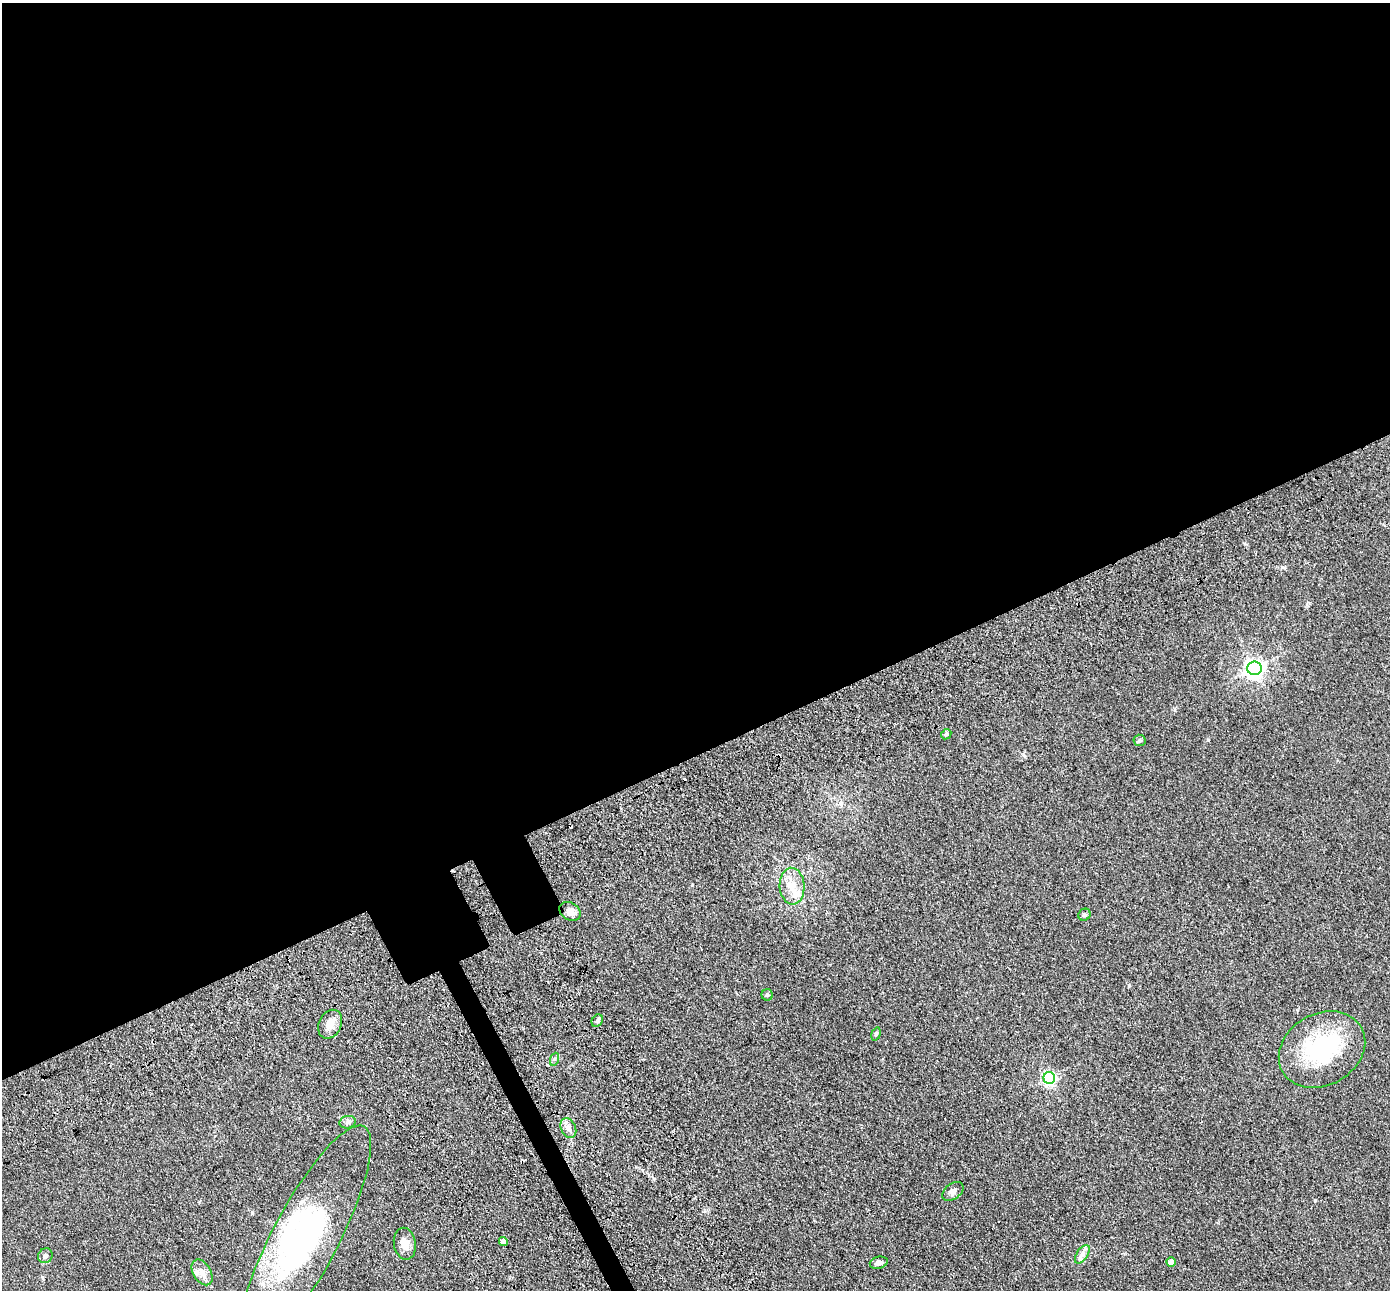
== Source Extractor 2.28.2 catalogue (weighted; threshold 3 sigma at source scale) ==
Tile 2 of 4 x 4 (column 2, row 1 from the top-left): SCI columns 1588-2975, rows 4342-5629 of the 5945 x 5933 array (HDU 1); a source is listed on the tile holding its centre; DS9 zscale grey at full resolution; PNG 1392 x 1292 px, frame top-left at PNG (2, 3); each listed source drawn as its Kron ellipse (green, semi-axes under 4 px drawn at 4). Shown black and unused: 60% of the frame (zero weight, under 3 of 4 exposures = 11% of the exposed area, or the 3 px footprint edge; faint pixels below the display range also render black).
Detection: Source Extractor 2.28.2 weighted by HDU 2 'WHT'; one run over the whole footprint, this tile lists its part. Background 0.106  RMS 0.0067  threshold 0.03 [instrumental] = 3 sigma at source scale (4.5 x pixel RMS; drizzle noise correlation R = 1.50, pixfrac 1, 0.05/0.05 arcsec/px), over >= 5 px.
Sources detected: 32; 5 inside a brighter object's white glare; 1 cosmic-ray / hot-pixel residue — neither listed nor drawn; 2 inside a brighter listed object's ellipse — not listed separately; the other 24 listed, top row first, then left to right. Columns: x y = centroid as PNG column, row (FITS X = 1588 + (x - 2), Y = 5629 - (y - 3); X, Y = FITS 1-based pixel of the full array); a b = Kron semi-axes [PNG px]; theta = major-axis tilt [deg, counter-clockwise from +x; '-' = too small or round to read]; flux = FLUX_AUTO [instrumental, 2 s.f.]
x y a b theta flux
1255 668 7 6 - 310
946 734 5 4 - 0.93
1140 740 6 6 - 1.2
792 886 18 12 -86 9.4
570 911 11 8 -33 4
1084 915 6 5 - 1.2
767 995 6 5 - 1.2
597 1021 6 5 - 1.3
330 1024 15 11 65 6
876 1034 7 4 73 1.2
1322 1050 45 36 29 61
555 1059 7 4 71 1.1
1049 1078 6 6 - 130
348 1122 8 6 14 1.9
568 1128 10 7 -65 3.7
953 1191 12 7 39 2.8
304 1240 128 33 62 100
503 1241 4 4 - 3.8
405 1244 16 11 -80 5.7
1082 1254 10 5 56 2.6
45 1256 8 7 - 2.5
1171 1262 4 4 - 7.2
879 1263 9 6 13 2.4
202 1272 14 9 -60 4.7
Unlisted compact peaks at least as high as the median listed source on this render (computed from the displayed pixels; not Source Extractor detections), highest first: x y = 1315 1200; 1208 740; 1282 567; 1023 754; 1129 985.